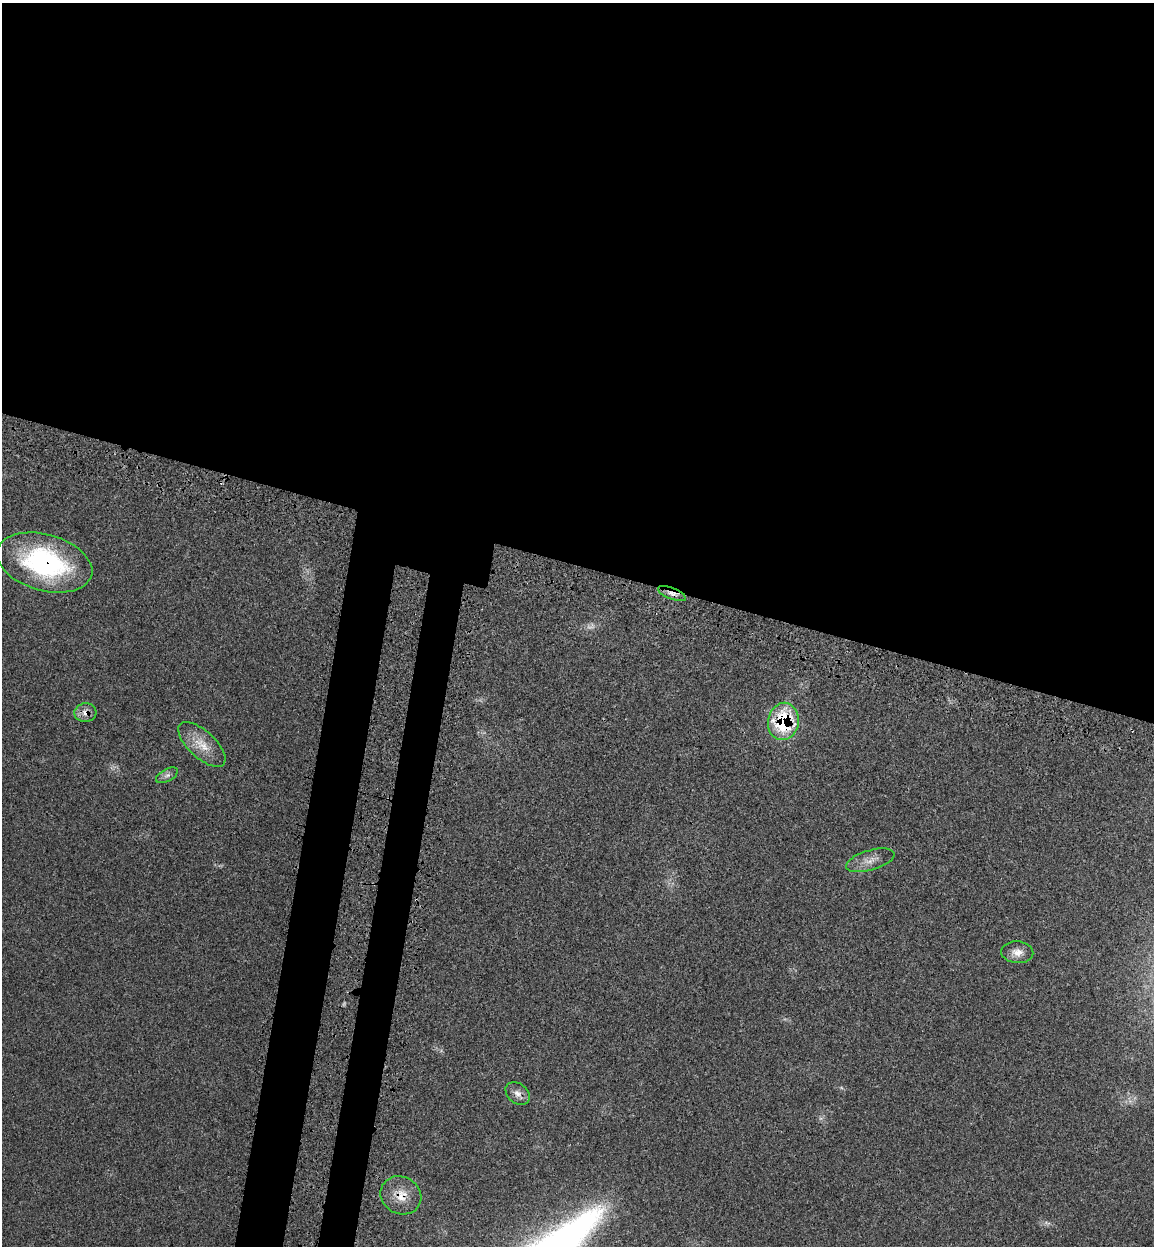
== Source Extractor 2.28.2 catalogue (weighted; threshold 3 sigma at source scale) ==
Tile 3 of 4 x 4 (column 3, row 1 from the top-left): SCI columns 2505-3656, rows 3824-5067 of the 5140 x 5154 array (HDU 1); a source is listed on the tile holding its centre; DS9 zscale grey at full resolution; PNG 1156 x 1248 px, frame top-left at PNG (2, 3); each listed source drawn as its Kron ellipse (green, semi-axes under 4 px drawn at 4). Shown black and unused: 50% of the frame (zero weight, under 3 of 4 exposures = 8% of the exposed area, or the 3 px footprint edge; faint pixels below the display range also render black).
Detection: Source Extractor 2.28.2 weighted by HDU 2 'WHT'; one run over the whole footprint, this tile lists its part. Background 0.0232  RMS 0.0034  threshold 0.0153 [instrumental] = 3 sigma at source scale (4.5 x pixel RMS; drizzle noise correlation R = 1.50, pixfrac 1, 0.05/0.05 arcsec/px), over >= 5 px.
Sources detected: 12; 1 too faint to see at this stretch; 1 cosmic-ray / hot-pixel residue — neither listed nor drawn; the other 10 listed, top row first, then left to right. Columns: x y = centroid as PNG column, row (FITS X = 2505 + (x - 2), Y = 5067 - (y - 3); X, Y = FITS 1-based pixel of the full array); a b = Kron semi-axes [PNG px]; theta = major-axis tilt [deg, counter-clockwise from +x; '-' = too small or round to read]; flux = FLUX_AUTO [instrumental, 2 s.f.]
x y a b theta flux
44 562 49 28 -16 52
672 594 15 5 -21 1.8
85 713 11 9 4 2.3
783 721 19 15 79 26
202 744 30 13 -43 6.7
167 775 12 6 29 1.2
870 860 25 10 16 3.6
1017 952 16 11 -4 3
518 1093 13 10 -40 2.3
401 1195 21 18 -30 6.2
Overlapping masked pixels (flux is a lower limit): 5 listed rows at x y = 44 562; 672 594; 85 713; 783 721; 401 1195